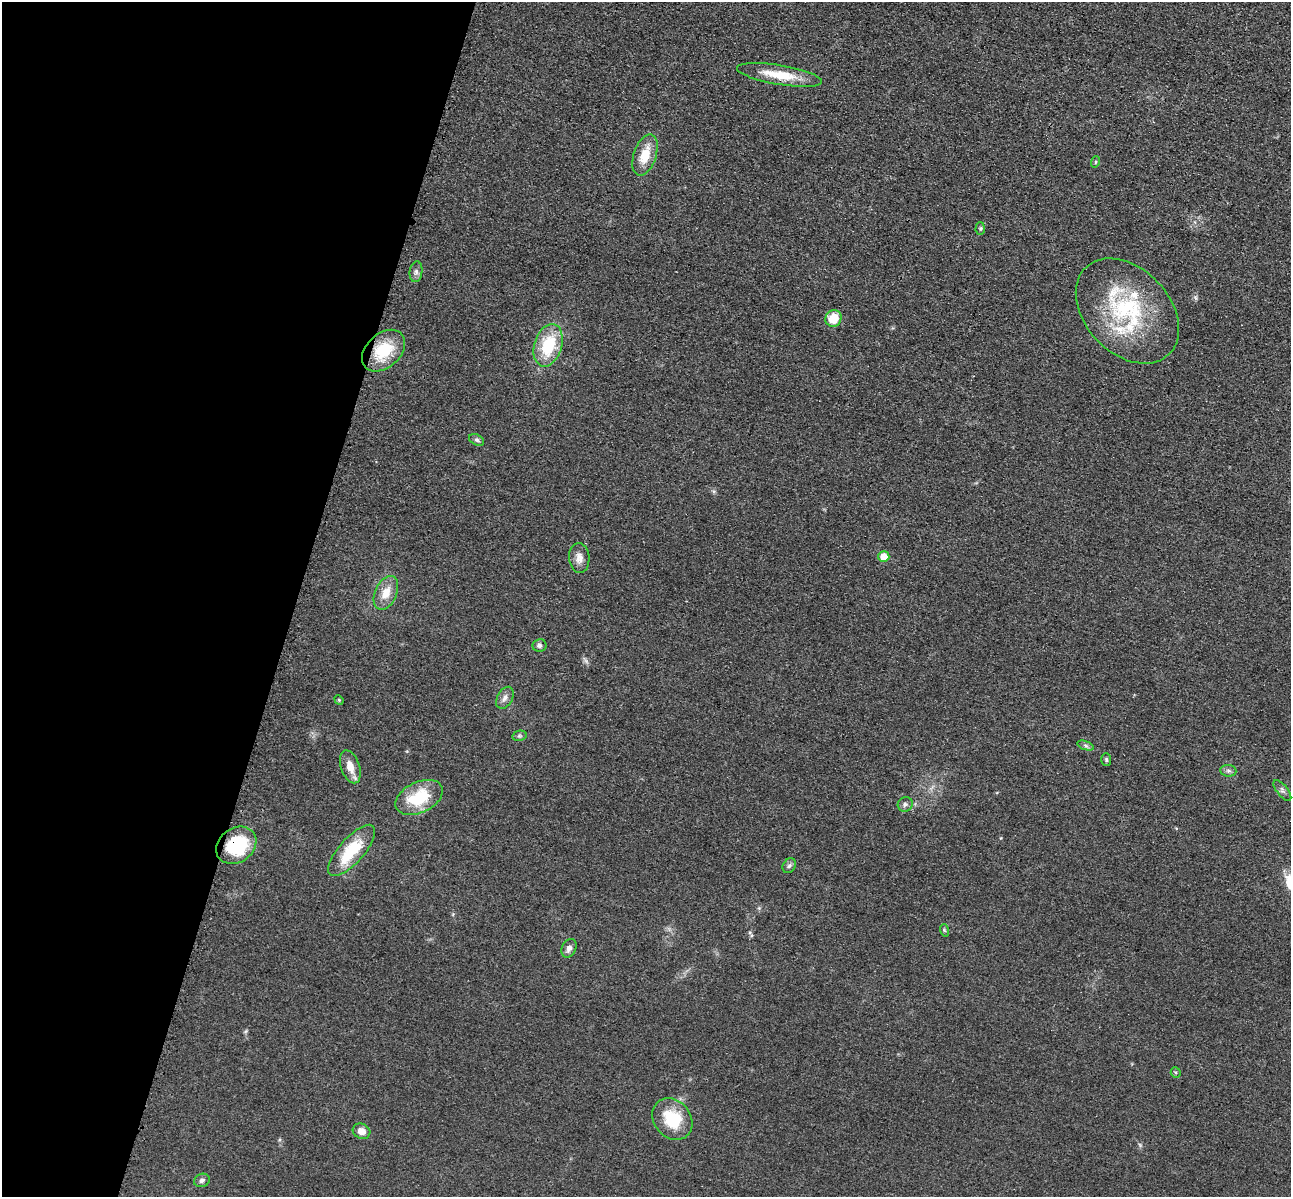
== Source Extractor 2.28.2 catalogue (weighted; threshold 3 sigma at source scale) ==
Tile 9 of 4 x 4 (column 1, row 3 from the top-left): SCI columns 173-1461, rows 1591-2785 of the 5350 x 5365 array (HDU 1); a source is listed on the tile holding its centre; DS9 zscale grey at full resolution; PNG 1293 x 1199 px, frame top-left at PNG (2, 2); each listed source drawn as its Kron ellipse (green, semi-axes under 4 px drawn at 4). Shown black and unused: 23% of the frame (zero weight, under 3 of 4 exposures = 9% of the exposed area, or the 3 px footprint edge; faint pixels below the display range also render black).
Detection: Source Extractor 2.28.2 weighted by HDU 2 'WHT'; one run over the whole footprint, this tile lists its part. Background 0.0484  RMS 0.0086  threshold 0.0389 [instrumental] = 3 sigma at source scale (4.5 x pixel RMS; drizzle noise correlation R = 1.50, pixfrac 1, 0.05/0.05 arcsec/px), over >= 5 px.
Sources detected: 35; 2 inside a brighter listed object's ellipse — not listed separately; the other 33 listed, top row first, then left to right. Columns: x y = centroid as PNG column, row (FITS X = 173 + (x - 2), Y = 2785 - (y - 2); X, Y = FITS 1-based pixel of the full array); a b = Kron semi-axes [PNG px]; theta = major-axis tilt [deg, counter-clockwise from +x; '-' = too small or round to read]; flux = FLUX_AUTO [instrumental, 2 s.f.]
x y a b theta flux
779 75 43 10 -9 25
645 155 21 11 71 18
1095 162 6 3 70 0.87
980 229 6 4 88 1.3
416 272 10 6 83 3.2
1127 311 60 42 -47 99
833 318 8 8 - 20
548 345 22 14 73 38
384 351 25 17 42 33
477 440 8 5 -27 1.8
884 557 5 5 - 15
579 558 15 10 -85 6.3
386 593 18 11 66 12
539 645 7 6 - 2.6
505 698 12 7 61 4.1
339 700 5 4 - 0.94
519 736 7 5 11 1.5
1086 746 8 4 -19 1.7
1106 760 6 5 - 1.4
350 767 17 9 -71 9.8
1228 771 8 5 -7 2.2
1282 790 12 5 -52 2.6
419 797 25 15 26 37
905 804 7 7 - 2.7
236 845 21 17 36 50
352 850 32 12 49 36
789 866 8 6 56 2.2
944 930 6 4 -71 1.1
569 948 10 7 64 3.8
1176 1072 5 5 - 1.2
672 1119 22 18 -49 33
361 1131 9 7 -26 6.9
202 1180 8 6 20 2.8
Overlapping masked pixels (flux is a lower limit): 1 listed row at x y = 236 845